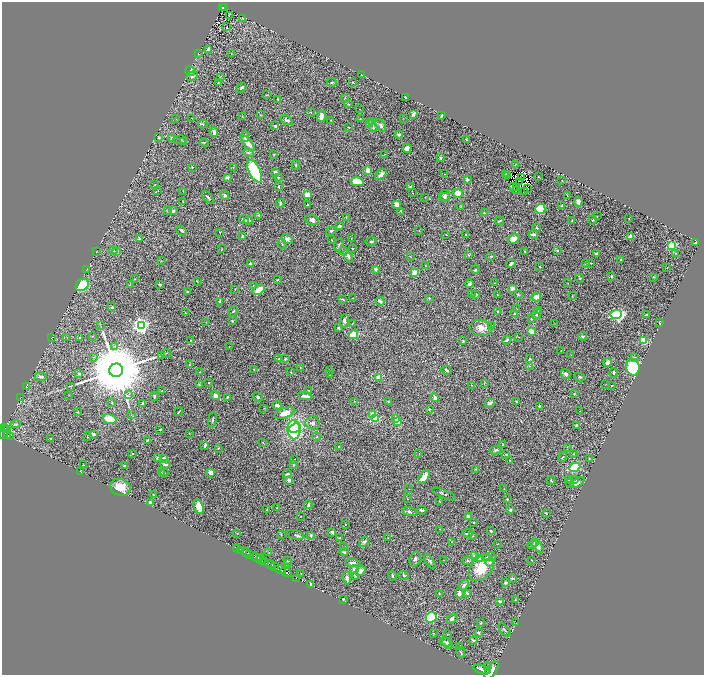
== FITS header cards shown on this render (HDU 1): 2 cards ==
NAXIS1  =                 1404
NAXIS2  =                 1346

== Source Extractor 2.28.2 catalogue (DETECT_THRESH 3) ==
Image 1404 x 1346 px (HDU 1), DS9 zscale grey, zoomed out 1/2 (1 PNG px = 2 x 2 image px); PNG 706 x 677 px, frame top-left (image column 1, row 1346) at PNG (2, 2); each listed source drawn as its Kron ellipse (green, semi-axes under 4 px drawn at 4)
Background 1.7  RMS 0.023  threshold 0.0694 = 3 sigma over >= 5 px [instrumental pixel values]
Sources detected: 483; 35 cannot appear on this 1/2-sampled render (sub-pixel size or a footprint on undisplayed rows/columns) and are neither listed nor drawn; the other 448 listed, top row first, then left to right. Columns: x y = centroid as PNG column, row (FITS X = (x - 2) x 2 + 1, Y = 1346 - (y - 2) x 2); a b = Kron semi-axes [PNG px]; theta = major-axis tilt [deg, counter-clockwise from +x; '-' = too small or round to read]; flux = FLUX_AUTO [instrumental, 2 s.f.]
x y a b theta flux
223 7 3 2 - 200
225 8 4 3 - 280
229 16 2 2 - 6.5
243 18 3 2 - 3.7
227 27 2 1 - 1.4
209 49 3 2 - 60
198 53 2 2 - 1.5
231 54 2 1 - 1.3
190 71 5 4 - 8.8
362 75 2 1 - 1.1
192 76 6 4 22 13
220 77 2 2 - 1.6
219 82 3 2 - 2.5
332 82 5 3 - 5.7
353 82 2 2 - 4.2
242 88 5 3 - 7.8
266 95 3 2 - 1.8
405 97 2 2 - 5
345 99 2 2 - 1.4
278 100 3 2 - 6.2
348 104 2 2 - 2.5
360 109 2 1 - 1.1
310 112 3 2 - 3.8
413 114 3 2 - 19
260 115 3 3 - 3.2
321 116 6 3 85 21
441 116 3 2 - 7.4
242 117 4 2 - 2.8
192 118 2 1 - 2.5
403 118 2 2 - 1.4
176 119 3 2 - 1.3
360 119 2 1 - 1.2
287 120 7 3 -30 8.8
331 120 3 2 - 2.4
372 121 3 3 - 7.1
369 123 3 3 - 2.8
203 124 4 3 - 5.7
381 125 7 4 -54 13
275 126 4 3 - 4.4
349 127 3 2 - 2.1
373 128 2 2 - 8
214 132 5 2 - 24
399 134 4 2 - 7.3
245 136 6 3 81 9.3
159 137 4 3 - 6.4
171 138 3 3 - 9.1
466 139 3 2 - 4.1
180 140 7 4 3 7.6
183 142 3 2 - 7.2
204 143 4 2 - 3.5
248 144 9 3 -52 36
407 148 4 4 - 18
248 153 5 3 - 5.6
274 154 3 3 - 3.4
385 154 3 2 - 1.9
441 158 3 2 - 5.3
516 164 2 1 - 1.3
296 165 5 3 - 4.4
192 167 2 2 - 4.3
233 167 3 2 - 3
368 170 2 2 - 93
255 171 12 5 -63 360
275 172 3 3 - 14
444 174 2 2 - 1.2
506 174 3 2 - 2
381 175 7 4 43 20
507 175 3 1 - 1.2
227 177 2 2 - 49
278 177 4 3 - 4.4
538 177 3 2 - 2.5
521 178 2 1 - 3.2
467 180 4 2 - 8.6
519 181 2 1 - 0.42
562 181 2 1 - 2.9
357 182 7 4 -12 100
155 185 3 2 - 2
279 187 3 2 - 5
411 187 3 2 - 7.7
513 187 2 1 - 0.41
516 187 2 1 - 1.8
528 188 2 1 - 2.2
158 190 2 1 - 1.4
183 191 2 1 - 0.9
516 191 2 1 - 2.3
524 191 2 1 - 3.5
413 193 2 2 - 1.7
458 193 5 4 - 44
225 195 5 3 - 8.8
307 195 4 3 - 82
445 195 5 5 - 11
567 196 3 1 - 2.3
208 197 7 2 -47 8.8
425 197 2 1 - 1.4
445 197 5 3 - 7.5
183 201 2 2 - 2.4
578 202 5 3 - 19
280 203 4 3 - 9.1
308 205 2 2 - 11
396 205 4 3 - 29
461 206 3 3 - 3.1
562 206 3 2 - 2.8
540 209 5 5 - 220
167 210 3 2 - 2.5
173 211 2 2 - 28
401 211 3 2 - 4.3
484 213 3 2 - 4.1
259 215 4 3 - 7.3
597 216 2 1 - 1.2
346 217 3 3 - 2.2
244 219 5 2 - 7
629 219 2 2 - 2.1
312 220 7 5 -23 16
572 220 3 3 - 2.9
592 220 4 2 - 3.4
248 221 4 3 - 13
500 221 4 2 - 6.6
339 226 3 2 - 11
537 228 3 2 - 4.4
419 230 3 2 - 1.3
181 231 6 3 -37 7.9
331 231 5 3 - 6.7
220 232 2 1 - 1.3
446 234 2 1 - 1.5
533 234 5 2 - 14
466 235 3 2 - 2.8
242 236 3 3 - 6.4
631 237 4 3 - 19
351 238 2 1 - 1.2
139 239 3 3 - 7.4
287 239 6 4 -32 14
514 239 6 4 31 39
331 240 3 2 - 2.8
371 241 5 3 - 6.7
695 243 3 2 - 3.1
282 244 5 2 - 3.8
339 245 7 3 68 6.7
671 245 3 3 - 440
222 249 3 1 - 2.1
352 249 3 2 - 2.3
557 250 4 3 - 4.7
96 251 3 1 - 1.3
114 251 3 2 - 7
117 251 2 2 - 15
343 251 4 3 - 4.3
525 252 3 2 - 3.9
676 253 2 2 - 1.4
596 254 3 3 - 7.4
468 255 3 2 - 2.7
348 256 7 4 -63 18
410 256 3 2 - 1.5
491 256 3 3 - 4.2
621 260 2 2 - 2.4
161 261 2 2 - 2
586 263 3 3 - 10
591 263 3 2 - 3
250 264 4 3 - 9.2
511 264 5 3 - 9.4
425 265 2 1 - 1.3
540 267 3 2 - 3.6
667 268 2 2 - 1.5
87 269 2 1 - 1.1
375 269 3 2 - 13
475 270 4 3 - 5.7
414 273 4 3 - 39
612 276 4 3 - 4.7
653 277 3 2 - 2.9
580 278 4 2 - 3.7
135 279 3 2 - 2.1
278 279 3 2 - 1.8
197 281 4 2 - 2.4
495 283 2 1 - 1.5
568 283 2 2 - 1.4
130 284 3 2 - 1.8
160 284 3 2 - 6
469 284 4 3 - 10
82 285 7 5 41 250
253 286 4 3 - 2.9
512 288 3 3 - 22
235 289 3 2 - 2.1
259 290 7 4 34 62
187 292 3 3 - 3.3
471 293 2 2 - 2.5
476 294 3 2 - 8.9
498 295 3 1 - 1.2
518 295 4 3 - 4.4
572 296 4 2 - 2.8
536 297 5 4 - 34
353 298 2 1 - 1.9
429 298 3 2 - 3.4
343 299 3 2 - 3.9
220 301 3 2 - 4.9
380 301 5 3 - 11
112 307 3 3 - 8
517 309 3 2 - 1.8
233 311 5 3 - 4.9
539 311 3 3 - 3
498 312 4 3 - 3.8
185 313 2 2 - 2.4
515 314 2 2 - 3.5
536 314 5 3 - 8.7
616 314 6 4 3 1100
646 315 3 2 - 7.3
531 319 3 3 - 3.8
232 321 4 3 - 5.8
344 321 7 3 78 12
206 322 2 2 - 1.4
659 323 3 2 - 3.2
352 324 3 2 - 2.3
555 324 2 2 - 1.3
141 325 4 4 - 1900
492 325 2 1 - 1.1
101 326 2 2 - 2
338 328 4 3 - 6.6
481 328 11 8 -6 40
531 331 4 3 - 46
354 335 4 4 - 140
92 336 2 2 - 1.8
583 336 4 3 - 8.3
52 337 4 2 - 2.2
79 337 3 2 - 3.2
518 337 3 2 - 1.7
67 338 2 2 - 1.5
191 340 3 2 - 2.8
507 340 4 2 - 11
643 340 4 3 - 96
463 341 3 2 - 3.9
115 346 4 2 - 3.8
229 346 2 1 - 2.1
561 351 3 2 - 2.8
166 353 5 2 - 3.4
161 355 3 2 - 1.9
571 355 2 2 - 1.6
94 357 4 3 - 3.8
635 358 4 4 - 6.9
279 359 3 2 - 4.4
285 359 3 2 - 3.3
529 359 3 2 - 4.2
607 363 5 4 - 16
189 365 2 2 - 4
530 366 4 3 - 3.3
300 367 3 2 - 2.6
633 367 8 6 -85 330
254 369 2 2 - 2.7
116 370 7 6 - 68000
329 370 3 2 - 2.7
447 370 5 2 - 8.8
200 372 2 2 - 2.7
290 372 3 3 - 2.3
614 373 5 2 - 7.1
79 374 3 2 - 4.5
566 374 5 4 - 15
329 375 2 1 - 1.7
41 377 6 3 -5 19
379 377 2 2 - 76
580 377 5 3 - 5.6
209 383 2 2 - 3.3
484 383 3 1 - 1.7
606 384 3 2 - 2.8
199 385 3 2 - 3.6
472 385 3 3 - 3.6
611 385 2 2 - 8.7
71 386 2 2 - 2.2
26 387 3 1 - 1.1
309 390 2 2 - 2.3
162 391 3 1 - 2
129 394 3 2 - 3
574 394 2 2 - 2.9
69 395 2 2 - 2.3
154 396 5 3 - 4.5
215 396 5 4 - 23
305 396 6 2 -9 19
227 397 2 2 - 5.2
258 397 5 4 - 8.8
20 398 2 1 - 1
435 398 4 2 - 22
354 401 2 2 - 1.4
388 401 2 2 - 1.7
112 402 3 3 - 2.9
516 402 2 2 - 4.7
490 403 5 3 - 13
143 404 4 4 - 7.5
277 405 4 3 - 21
539 406 3 2 - 5.2
264 408 3 2 - 2.1
429 409 2 2 - 8.4
580 411 2 2 - 1.7
78 412 3 2 - 3
179 412 4 1 - 3.5
284 413 10 5 19 50
132 414 3 2 - 1.7
373 414 3 3 - 74
110 419 7 5 -18 85
376 419 3 3 - 190
396 419 2 2 - 58
212 420 8 2 82 6.8
397 422 3 2 - 160
313 423 7 6 - 17
16 424 5 4 - 8.2
577 425 4 2 - 7.3
5 428 3 2 - 140
295 428 6 3 27 330
7 429 2 1 - 190
160 429 3 2 - 5.7
294 430 9 6 -83 700
4 432 7 3 67 2000
189 433 2 2 - 2.2
93 434 4 3 - 17
8 435 3 2 - 470
10 437 4 2 - 550
87 437 4 2 - 2.7
317 437 3 2 - 5.2
51 439 3 2 - 4.7
147 440 2 2 - 4.4
263 443 3 2 - 2.2
503 444 3 3 - 3.4
205 445 4 2 - 9.7
338 446 2 2 - 4.5
567 447 3 2 - 1.9
218 448 3 2 - 3.9
496 450 6 3 8 7.3
132 453 3 2 - 4.6
419 454 2 2 - 1.5
574 454 3 3 - 3.1
506 455 3 2 - 3
563 457 5 2 - 3.3
157 458 3 3 - 5.6
589 458 3 2 - 1.9
164 459 3 3 - 18
295 459 2 2 - 3.1
510 461 2 1 - 2.9
165 464 5 2 - 11
294 464 4 3 - 5.1
83 465 2 1 - 3.4
125 465 3 2 - 4
574 467 6 4 25 320
475 469 3 2 - 2.8
80 471 2 1 - 1.2
211 472 4 4 - 30
162 473 4 2 - 4.1
165 473 3 2 - 1.6
287 474 4 3 - 7.3
424 477 7 4 56 50
289 480 4 4 - 15
568 480 3 2 - 2.4
574 480 4 3 - 5.1
551 481 4 2 - 3.3
570 483 4 3 - 4.1
577 483 8 4 28 19
121 487 10 8 -21 70
409 489 2 1 - 1.1
504 489 2 1 - 1.2
444 494 13 3 -23 8.3
153 495 2 1 - 1.5
407 499 2 1 - 1
507 499 4 3 - 3.7
440 501 3 2 - 2.1
150 502 3 2 - 22
308 505 4 3 - 11
199 507 8 4 -71 58
277 508 3 2 - 2.2
266 510 2 2 - 2
422 510 4 2 - 9.5
510 510 4 2 - 5.5
409 512 7 3 -16 8.2
546 513 3 2 - 5.5
468 516 3 3 - 13
300 517 2 1 - 1.2
474 522 2 2 - 6.9
346 524 2 1 - 1.7
440 529 2 2 - 1.4
491 531 2 2 - 5.5
332 532 4 3 - 9.2
237 533 3 2 - 1.8
468 533 5 2 - 8.3
281 534 3 2 - 3.1
296 535 9 3 -17 9.4
311 535 3 3 - 7.5
473 536 2 1 - 2.5
339 538 3 2 - 3.6
388 538 4 2 - 1.9
364 542 5 4 - 13
451 542 3 2 - 1.3
535 542 4 3 - 4.1
497 544 2 1 - 1.8
532 544 5 4 - 7.4
343 546 3 2 - 3.1
538 546 7 4 -50 26
237 549 4 2 - 270
240 550 2 1 - 540
344 552 4 3 - 8.7
246 553 4 2 - 2800
269 553 3 2 - 2
249 555 2 2 - 1500
474 556 4 3 - 6.1
255 557 5 2 - 5700
490 557 6 3 2 8
261 558 2 1 - 0.98
415 559 8 5 71 12
479 559 4 3 - 7.5
261 560 5 2 - 1100
287 560 4 2 - 6.3
444 560 2 1 - 1.5
531 560 3 2 - 1.7
430 561 8 4 -56 10
468 561 5 3 - 6.7
264 562 2 1 - 800
490 562 4 3 - 10
287 563 2 2 - 3.5
353 563 8 3 -5 15
269 564 5 2 - 1600
274 567 3 2 - 280
481 568 15 10 48 120
280 570 6 2 -22 3200
354 570 4 3 - 13
360 571 6 4 53 27
286 572 6 2 -29 4000
301 573 2 2 - 1.7
404 575 5 3 - 4.7
355 576 3 3 - 3.5
392 576 5 3 - 8.3
296 578 2 1 - 78
347 578 6 3 -80 15
512 578 2 2 - 16
505 583 4 3 - 8.6
311 584 4 2 - 7.5
464 585 6 3 47 13
459 593 5 4 - 19
439 594 3 3 - 3.7
467 594 3 2 - 9.2
343 599 2 2 - 4.6
515 599 2 2 - 1.5
500 601 4 3 - 7
431 617 6 5 - 300
452 619 6 4 38 11
481 623 3 2 - 3.3
516 623 2 1 - 0.89
505 630 8 3 -49 7.9
433 633 3 2 - 2.7
478 633 3 2 - 8.5
447 634 3 2 - 1.8
473 640 4 2 - 5
445 642 6 3 -25 7.4
448 643 6 4 -51 9.7
459 646 3 2 - 2.6
461 652 6 3 -64 6.2
488 666 4 2 - 940
482 669 9 4 -15 9800
491 670 10 5 54 19000
At the frame edge (FLAGS 8, measured only in part): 2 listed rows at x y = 4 432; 491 670
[35 sub-pixel or undisplayed-footprint detections neither listed nor drawn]